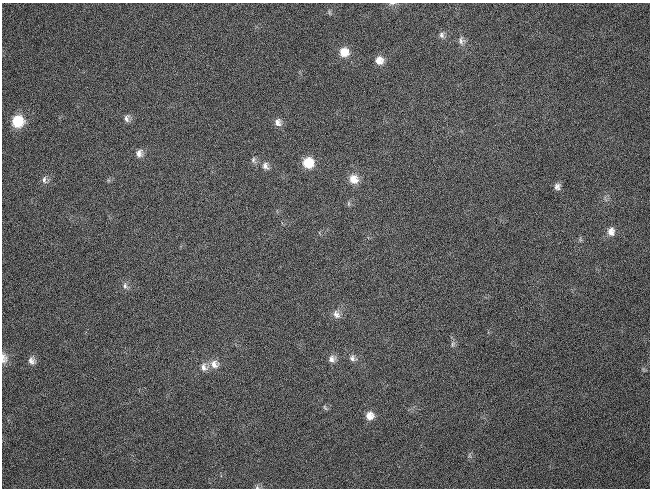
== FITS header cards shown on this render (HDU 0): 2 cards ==
NAXIS1  =                  648 / length of data axis 1
NAXIS2  =                  486 / length of data axis 2

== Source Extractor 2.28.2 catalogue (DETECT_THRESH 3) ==
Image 648 x 486 px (HDU 0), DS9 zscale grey, 1 PNG px = 1 image px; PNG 652 x 490 px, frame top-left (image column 1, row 486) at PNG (2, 3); no overlay
Background 180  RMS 28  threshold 85.2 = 3 sigma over >= 5 px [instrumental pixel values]
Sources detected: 31; all 31 listed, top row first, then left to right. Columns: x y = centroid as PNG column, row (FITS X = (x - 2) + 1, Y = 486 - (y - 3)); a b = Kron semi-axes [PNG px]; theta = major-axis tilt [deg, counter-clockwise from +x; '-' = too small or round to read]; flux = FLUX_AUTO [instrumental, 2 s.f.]
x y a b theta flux
392 3 9 3 5 3500
329 12 7 3 -71 2500
442 35 9 7 -78 6400
461 40 12 8 -89 8500
344 52 11 11 - 23000
379 60 10 9 - 17000
127 118 10 7 79 7700
17 121 11 11 - 63000
278 122 10 9 - 11000
139 153 10 8 77 11000
253 160 9 6 -78 5300
308 163 10 10 - 45000
265 166 11 8 -63 9300
354 179 12 11 - 22000
44 180 11 6 -84 7400
557 186 9 7 87 8100
349 204 9 4 -90 3400
611 232 11 9 -90 14000
125 286 10 6 -82 7100
336 314 12 9 -58 11000
453 344 9 5 69 5000
4 358 14 9 -87 11000
352 358 10 8 -56 8000
332 359 9 9 - 10000
31 361 10 8 -64 9700
214 364 12 10 -40 16000
204 367 11 10 - 13000
325 408 8 4 -62 3000
370 416 10 9 - 17000
469 455 6 4 -72 3100
257 487 6 5 - 3600
At the frame edge (FLAGS 8, measured only in part): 3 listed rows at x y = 392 3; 4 358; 257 487